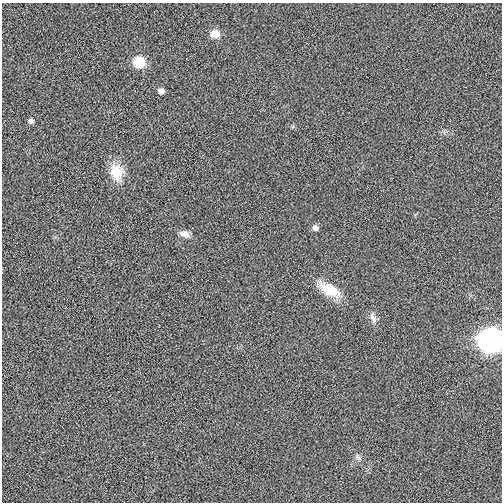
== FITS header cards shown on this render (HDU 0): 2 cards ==
NAXIS1  =                  500
NAXIS2  =                  500

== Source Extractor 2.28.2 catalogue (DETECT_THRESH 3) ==
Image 500 x 500 px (HDU 0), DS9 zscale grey, 1 PNG px = 1 image px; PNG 504 x 504 px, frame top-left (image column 1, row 500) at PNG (2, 3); no overlay
Background 0.00546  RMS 0.043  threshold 0.128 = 3 sigma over >= 5 px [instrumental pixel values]
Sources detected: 11; all 11 listed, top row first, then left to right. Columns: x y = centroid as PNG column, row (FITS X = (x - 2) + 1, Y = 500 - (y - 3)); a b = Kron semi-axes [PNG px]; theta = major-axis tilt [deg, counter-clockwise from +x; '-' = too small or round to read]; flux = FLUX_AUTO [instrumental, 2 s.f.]
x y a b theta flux
215 34 8 7 - 45
139 62 8 7 - 120
161 91 6 5 - 14
31 121 7 6 - 8.6
116 172 21 16 -78 60
315 228 7 6 - 11
185 234 13 7 -12 17
329 290 29 13 -29 70
373 318 15 7 -65 15
490 340 10 10 - 2100
358 458 8 5 -63 8
At the frame edge (FLAGS 8, measured only in part): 1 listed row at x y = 490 340